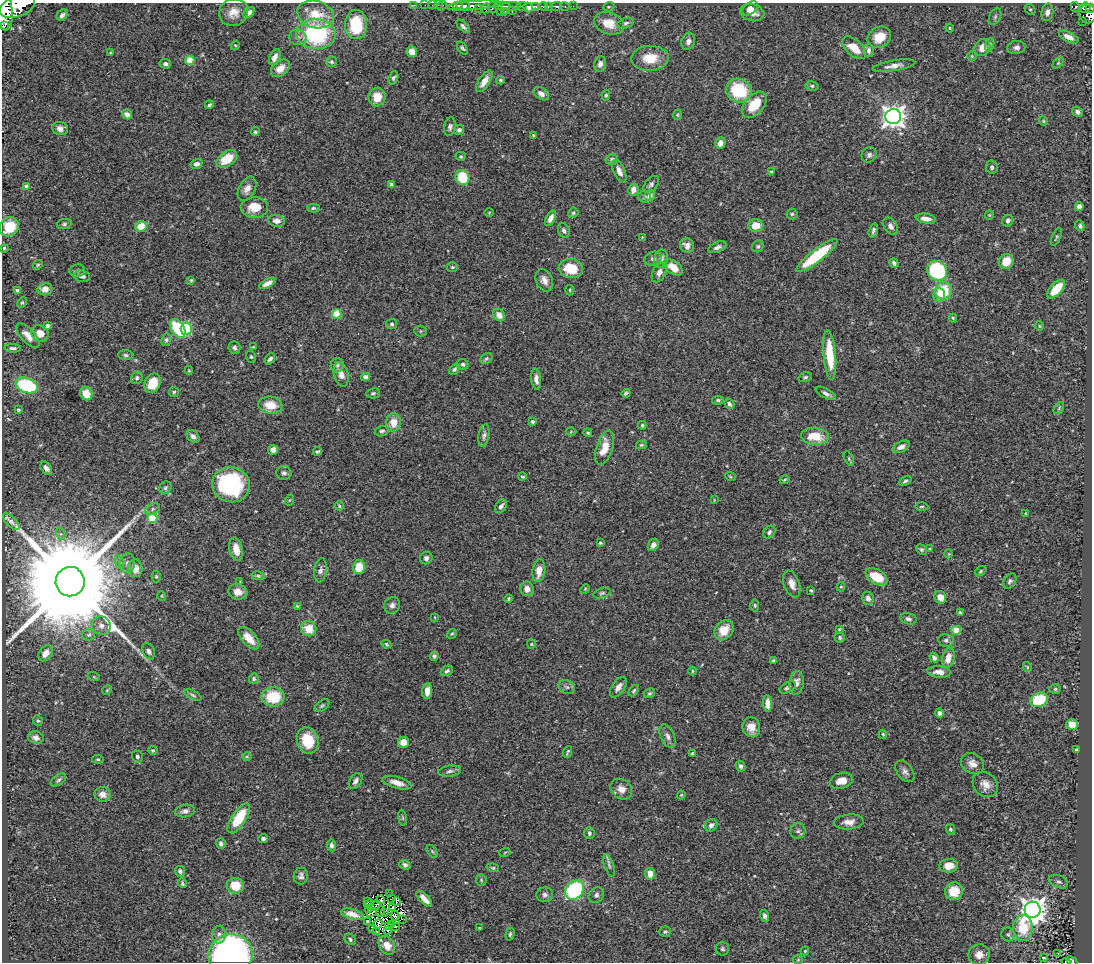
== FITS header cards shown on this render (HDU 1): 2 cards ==
NAXIS1  =                 1090
NAXIS2  =                  960

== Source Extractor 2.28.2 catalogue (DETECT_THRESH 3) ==
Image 1090 x 960 px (HDU 1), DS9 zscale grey, 1 PNG px = 1 image px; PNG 1094 x 964 px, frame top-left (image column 1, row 960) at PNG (2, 3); each listed source drawn as its Kron ellipse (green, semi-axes under 4 px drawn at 4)
Background 0.712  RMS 0.027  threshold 0.0802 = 3 sigma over >= 5 px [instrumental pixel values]
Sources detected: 410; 5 with non-positive FLUX_AUTO (blend fragments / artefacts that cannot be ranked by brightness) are neither listed nor drawn; the other 405 listed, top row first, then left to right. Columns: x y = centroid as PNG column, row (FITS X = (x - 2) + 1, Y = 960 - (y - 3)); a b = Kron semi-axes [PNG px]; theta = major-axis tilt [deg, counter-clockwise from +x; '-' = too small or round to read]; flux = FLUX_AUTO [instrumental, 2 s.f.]
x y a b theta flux
414 5 3 2 - 12
425 5 2 2 - 8
432 5 2 2 - 11
438 5 3 2 - 14
463 5 7 3 -4 570
17 6 18 10 20 3800
442 6 5 3 - 18
457 6 5 3 - 300
473 6 28 4 4 1100
502 6 8 3 4 230
511 6 10 3 1 290
522 6 5 3 - 470
536 6 4 3 - 260
543 6 4 3 - 400
548 6 4 3 - 210
556 6 5 3 - 170
565 6 5 3 - 64
573 6 2 2 - 10
493 7 5 5 - 170
528 7 5 4 - 620
609 7 6 4 20 2.4
1075 7 5 4 - 130
485 8 5 3 - 85
750 8 9 5 39 7.9
1085 8 5 5 - 270
1090 8 4 3 - 250
478 9 3 2 - 34
1030 9 6 5 - 2.7
4 11 19 8 -84 3400
505 11 3 2 - 7.2
512 11 3 2 - 100
233 12 15 13 27 21
500 12 2 2 - 13
1047 12 9 6 79 8.7
249 13 7 4 47 8.2
752 13 12 8 -15 16
1088 14 9 8 - 500
62 15 6 5 - 6.4
316 15 19 13 -15 44
995 17 8 5 64 3.9
1083 22 2 2 - 6.7
609 23 15 10 -19 28
625 23 9 5 17 4.5
5 25 2 2 - 13000
356 25 14 11 -89 79
463 26 8 4 -46 4.5
950 28 4 4 - 1.8
316 34 19 15 -4 200
298 37 9 7 -21 7.1
879 37 12 10 32 30
1069 37 10 5 -25 11
688 41 9 6 72 8.2
235 45 5 4 - 2.1
990 45 7 4 70 3
1016 47 9 6 8 7.6
462 48 7 4 -55 3.4
854 48 14 8 -42 32
982 48 9 7 54 21
869 50 6 5 - 6.8
412 51 5 5 - 14
111 53 4 3 - 1.7
972 56 5 4 - 2.2
275 57 8 5 67 12
650 58 19 12 2 41
190 61 4 4 - 42
331 62 5 5 - 3.5
1058 63 6 4 45 2.5
165 64 6 4 -8 5.1
600 64 8 5 76 7.8
894 66 22 5 9 13
280 68 11 7 39 19
393 78 7 4 69 3.4
500 80 4 3 - 2.6
484 81 12 5 56 14
812 86 6 4 -9 3.4
739 90 13 11 -28 91
541 94 8 5 -35 9.1
606 95 5 4 - 2.7
377 97 9 8 - 30
209 105 5 4 - 3.1
754 105 15 9 48 45
1077 112 6 4 -33 6.5
127 114 5 4 - 9.8
677 115 5 3 - 2
893 116 8 7 - 1500
1043 121 5 4 - 2.1
450 127 9 6 80 5.4
60 129 8 6 -15 8.6
459 130 5 5 - 4.7
255 132 5 4 - 2.9
533 135 3 3 - 1.5
720 143 6 5 - 12
869 155 8 7 - 5.7
461 156 5 4 - 2.4
227 159 11 7 34 38
612 159 6 5 - 5.3
196 164 6 4 17 8.1
992 167 6 6 - 4.8
619 171 12 5 -66 13
771 171 4 3 - 1.5
462 178 8 6 -67 60
651 184 10 6 49 5.5
392 185 4 4 - 14
27 186 4 4 - 11
247 189 13 8 62 13
633 190 6 5 - 12
650 195 6 5 - 9.2
644 197 7 5 -24 5.3
254 207 13 10 1 34
1079 207 4 4 - 19
313 208 6 4 1 3.5
489 212 5 3 - 1.6
573 213 5 5 - 3.3
792 214 5 5 - 3.2
989 215 4 4 - 1.8
550 218 8 4 62 11
926 219 10 4 -9 13
276 221 8 6 -7 9.9
1008 221 6 5 - 5.7
64 224 7 5 10 3.8
756 225 7 6 - 25
141 226 6 5 - 28
891 226 9 6 -54 7.6
1080 226 5 4 - 4.6
9 227 10 9 - 52
873 230 7 4 73 4.2
564 231 7 5 -66 5.9
642 237 3 3 - 1.1
1056 237 9 4 65 2.9
687 245 7 6 - 11
758 246 6 5 - 3.4
718 247 10 5 23 6.7
4 248 3 3 - 2.5
817 256 25 6 38 110
653 259 9 6 21 5.8
661 259 9 6 79 9.8
1006 261 8 7 - 32
894 263 5 4 - 4.6
38 265 5 4 - 2.3
452 267 5 4 - 3
673 267 11 6 -34 26
571 269 12 9 -12 51
77 271 8 6 12 3.9
937 271 10 9 - 150
659 272 10 6 63 8.1
82 276 8 6 -5 6.9
191 280 4 4 - 1.9
544 280 11 8 -66 11
267 283 9 4 26 9.4
45 289 7 6 - 12
1056 289 11 5 46 42
17 290 4 3 - 4.8
570 290 5 3 - 1.8
943 291 8 8 - 72
939 295 7 6 - 16
22 303 6 4 65 2.4
337 314 4 4 - 63
499 315 7 5 -49 15
953 318 4 4 - 2.3
392 324 5 5 - 3.2
47 326 3 3 - 4.9
1039 326 4 4 - 1.9
178 328 10 6 -57 91
186 329 6 5 - 110
420 331 6 5 - 2.5
40 333 9 8 - 18
28 336 15 7 -47 18
166 340 6 5 - 3.2
253 347 4 3 - 1.8
13 348 8 4 -3 4.7
234 348 6 6 - 5.1
126 355 7 5 -1 3.5
830 355 25 6 -85 64
251 357 6 4 -72 2.8
486 358 6 5 - 3.1
270 359 6 4 51 5
463 364 6 5 - 3.2
337 365 7 6 - 4.5
454 369 6 4 51 3.7
189 370 4 4 - 1.7
341 374 12 7 -76 13
365 377 4 4 - 7.5
805 377 7 4 16 3.6
137 378 6 5 - 5.3
536 379 10 5 -83 8.1
153 383 10 8 65 37
27 385 11 7 -19 160
174 392 5 5 - 3
86 393 7 5 -62 31
373 393 7 5 10 3.5
626 393 4 3 - 2.9
826 393 11 4 -29 6.5
718 400 6 4 8 3.2
729 404 5 4 - 5.4
270 405 12 8 -8 32
1059 408 7 3 55 2.2
18 410 4 3 - 2.3
394 422 9 7 87 25
532 422 4 3 - 3.5
642 425 4 3 - 2.2
382 431 7 5 15 4.4
571 432 5 3 - 1.6
588 433 4 4 - 2.6
484 435 11 5 81 5.7
193 436 7 5 -41 6.2
815 436 14 8 -5 41
641 445 5 4 - 2
901 447 9 5 26 10
604 448 18 8 72 32
273 450 5 5 - 10
318 451 4 4 - 2.7
849 459 8 4 -64 3
46 468 7 5 -56 7.8
284 473 8 6 -1 5.4
522 476 4 4 - 2.9
730 476 5 3 - 1.8
784 480 5 3 - 1.8
905 481 7 4 30 3.5
231 485 19 17 -20 220
165 488 6 5 - 3.8
290 500 5 3 - 1.8
714 500 3 2 - 1.2
339 506 5 4 - 2.6
501 506 7 5 53 7.2
921 506 7 3 0 2.3
153 509 8 5 29 5.1
1026 513 3 2 - 1.2
152 518 5 4 - 89
11 522 10 5 -45 5.5
769 532 7 5 51 5.3
61 534 6 4 -70 3.5
600 543 3 3 - 2.1
653 545 6 5 - 8.7
236 549 12 6 -78 20
930 549 3 3 - 1.5
921 550 6 4 -44 2.9
949 554 4 4 - 1.7
426 558 6 6 - 5.1
119 562 7 4 -71 3.7
127 563 10 7 87 8.6
359 567 7 6 - 34
135 568 9 7 -83 21
320 570 12 6 81 7.5
539 571 11 6 81 21
981 571 6 4 38 2.5
156 576 6 4 89 2.4
258 576 6 3 -11 2.7
876 577 12 7 -31 48
1010 581 8 5 57 4.9
70 582 14 14 - 76000
240 582 3 3 - 1.7
792 584 14 8 -70 15
841 587 5 4 - 2.4
527 589 7 6 - 11
585 589 5 4 - 1.9
811 590 3 3 - 3
238 592 9 8 - 17
602 593 9 5 15 3.8
162 596 5 3 - 1.6
940 597 6 5 - 16
868 598 7 5 -63 8.3
509 599 4 3 - 2.4
392 605 8 7 - 6.9
755 605 6 4 -87 2.5
297 606 4 4 - 2
960 612 4 3 - 2.4
435 617 4 3 - 1.4
908 619 8 5 -14 5.7
101 626 9 9 - 11
309 629 8 7 - 30
839 629 4 3 - 2
724 630 11 8 51 32
956 630 5 4 - 43
452 634 5 4 - 2.3
89 635 6 5 - 3.5
249 638 13 7 -48 25
840 638 5 5 - 3.1
946 640 8 6 -9 4.7
386 644 5 3 - 2.2
531 644 4 4 - 1.9
149 651 8 5 -66 6
46 653 8 6 57 12
434 656 5 4 - 3.6
934 658 5 4 - 6.7
948 658 10 6 76 21
773 661 4 3 - 2.8
1027 667 5 4 - 1.8
447 671 6 4 28 4.8
693 671 4 4 - 2.3
939 672 12 5 -4 12
94 677 6 4 -18 1.6
254 679 5 5 - 2.9
797 683 11 7 83 12
567 687 9 6 -27 6.1
618 687 12 6 56 9.7
788 687 9 5 28 4.7
1055 689 6 5 - 3.1
107 690 5 4 - 2.3
427 691 8 5 85 13
634 691 6 4 47 3.3
650 693 6 4 29 3.1
193 695 9 4 -26 3.4
273 697 11 9 2 70
1039 700 9 7 24 94
768 704 8 4 -84 15
322 706 8 5 36 3.5
939 713 4 4 - 7.5
38 720 5 5 - 2.8
1072 724 6 5 - 15
751 727 10 9 - 17
883 734 4 4 - 2.2
668 736 12 7 -66 8.2
36 738 8 6 -15 7.8
308 740 13 10 -74 55
403 742 5 5 - 17
1076 749 4 2 - 2.1
153 750 5 4 - 2.4
568 752 6 2 69 2.4
692 753 4 3 - 2.5
137 757 6 5 - 5.1
247 757 5 3 - 1.6
98 759 6 4 -7 2.6
972 764 12 10 -31 13
741 766 5 4 - 5.6
450 771 11 5 8 6.2
905 771 12 7 -53 7.5
58 780 8 5 36 4.2
355 781 8 5 54 8.2
841 781 11 7 16 19
397 783 15 5 -16 18
985 784 14 11 -46 16
621 789 11 9 -39 13
103 794 8 7 - 13
681 795 4 4 - 1.7
185 811 10 6 8 7.4
239 818 17 7 56 70
402 818 8 4 -81 2.7
849 822 15 7 5 14
711 825 7 6 - 8.2
950 829 5 4 - 3.3
798 831 8 7 - 6.1
589 833 6 5 - 4.3
263 839 5 4 - 4.8
221 843 5 5 - 4.8
331 845 6 4 -83 6
432 851 7 3 -55 2.5
505 852 5 3 - 1.7
405 865 5 4 - 4.8
609 865 12 4 -71 4.4
949 866 9 7 6 24
493 868 6 4 -16 2.6
180 871 5 5 - 4.8
650 874 6 5 - 17
301 876 8 7 - 6.5
481 880 6 5 - 2.8
1058 882 10 6 -22 5.1
182 883 5 3 - 2.7
235 886 8 8 - 40
574 890 10 8 45 160
954 891 9 8 - 35
389 894 2 2 - 0.99
545 895 8 7 - 6
596 895 8 7 - 5.9
381 899 2 2 - 2.1
391 899 3 2 - 0.57
424 899 10 4 -45 15
367 902 4 2 - 1.9
397 902 3 2 - 1.3
369 904 5 2 - 0.16
376 906 6 2 68 1
393 907 4 2 - 1.3
369 910 4 2 - 1.7
1033 910 8 8 - 1900
381 911 5 2 - 0.77
372 912 5 2 - 1
384 913 4 2 - 0.98
352 914 12 5 -16 13
395 915 5 3 - 1.2
765 916 6 4 -72 5.1
402 919 3 2 - 1.9
367 921 3 2 - 2
378 924 5 2 - 1.8
392 925 2 2 - 3.5
388 927 4 3 - 0.79
396 927 4 2 - 1
480 928 3 2 - 1.2
1023 928 13 9 90 62
372 929 4 3 - 0.43
388 931 3 2 - 2.4
376 932 4 2 - 2.3
665 932 6 5 - 3.3
510 934 6 4 74 2.9
1008 934 7 6 - 4.1
219 935 9 7 82 7.1
350 939 6 5 - 4
387 945 10 7 -58 19
722 949 7 6 - 3.8
805 951 4 3 - 1.7
1058 953 2 2 - 1.8
231 955 22 20 9 840
979 955 11 10 - 17
1043 958 3 3 - 1.9
798 960 5 5 - 2.1
1072 961 6 4 -29 120
1066 962 4 2 - 19
At the frame edge (FLAGS 8, measured only in part): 6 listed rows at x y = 17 6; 1090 8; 4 11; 231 955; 1072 961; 1066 962
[5 non-positive-flux detections neither listed nor drawn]